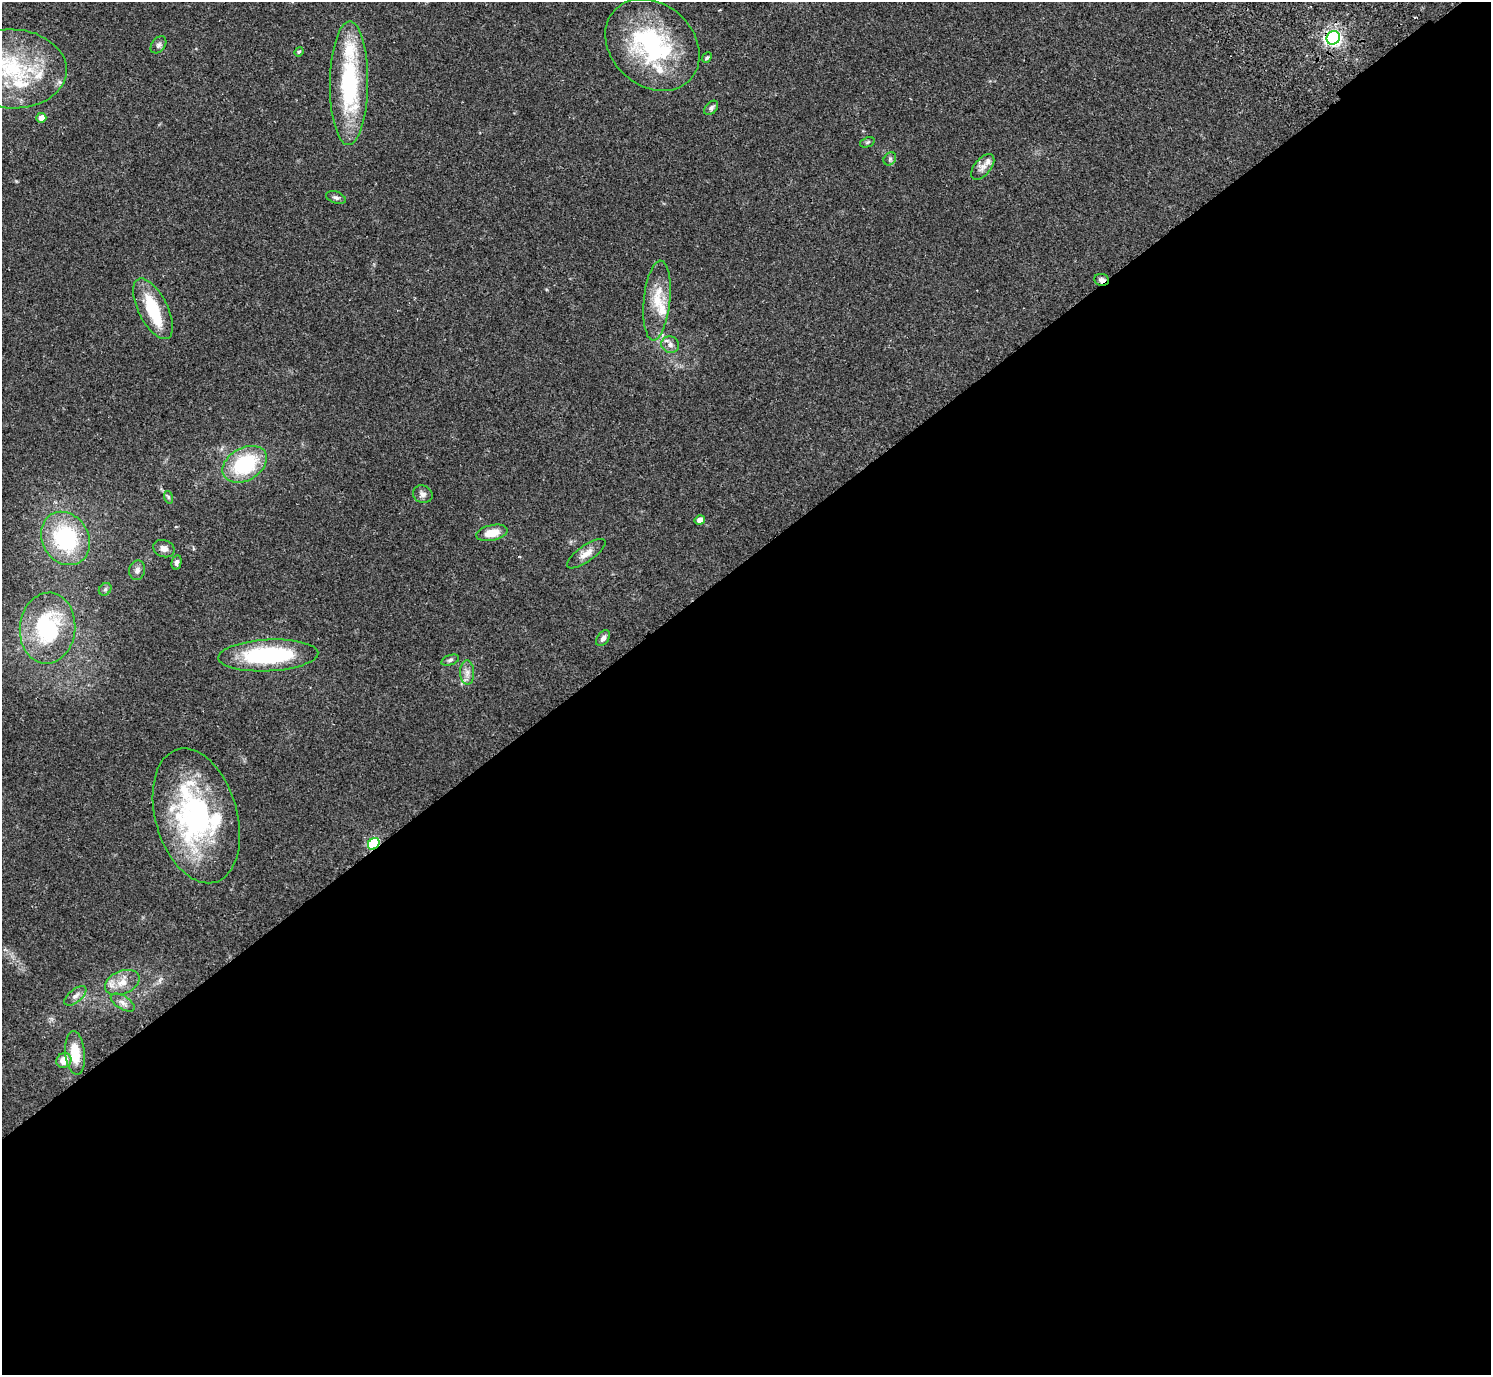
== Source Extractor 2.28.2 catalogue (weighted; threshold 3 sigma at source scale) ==
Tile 15 of 4 x 4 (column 3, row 4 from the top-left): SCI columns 3024-4512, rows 202-1574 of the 6050 x 6033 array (HDU 1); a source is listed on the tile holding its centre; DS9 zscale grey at full resolution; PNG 1493 x 1377 px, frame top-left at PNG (2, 2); each listed source drawn as its Kron ellipse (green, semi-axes under 4 px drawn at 4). Shown black and unused: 59% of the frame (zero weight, under 2 of 3 exposures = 3% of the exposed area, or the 3 px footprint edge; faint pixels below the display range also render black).
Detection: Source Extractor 2.28.2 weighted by HDU 2 'WHT'; one run over the whole footprint, this tile lists its part. Background 0.108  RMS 0.0067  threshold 0.03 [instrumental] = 3 sigma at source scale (4.5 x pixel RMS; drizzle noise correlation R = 1.50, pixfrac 1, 0.05/0.05 arcsec/px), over >= 5 px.
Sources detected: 51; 1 inside a brighter object's white glare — neither listed nor drawn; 10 inside a brighter listed object's ellipse — not listed separately; the other 40 listed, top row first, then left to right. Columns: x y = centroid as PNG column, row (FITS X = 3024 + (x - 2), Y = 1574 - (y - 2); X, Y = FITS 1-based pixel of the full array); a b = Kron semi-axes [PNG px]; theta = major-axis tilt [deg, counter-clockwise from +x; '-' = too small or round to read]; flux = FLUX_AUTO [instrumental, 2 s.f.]
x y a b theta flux
1333 38 7 6 - 240
158 45 9 6 51 2
652 45 51 41 -42 87
299 52 5 4 - 0.81
707 58 6 4 49 0.99
12 69 54 39 -2 75
349 83 62 19 89 73
711 108 8 5 47 1.8
41 118 5 5 - 5.5
867 142 7 4 20 1.1
890 159 7 5 48 1.5
983 167 15 8 51 4.5
336 198 10 6 -18 1.9
1102 280 8 6 -8 2.3
657 300 40 13 84 18
153 309 33 14 -63 31
670 345 9 8 - 3.1
245 464 24 16 30 49
423 494 10 8 -24 2.9
168 497 6 4 -72 0.94
700 520 5 4 - 4
492 533 15 8 12 10
65 538 28 23 -58 65
164 549 11 8 -22 3.4
586 554 23 8 35 5.8
176 562 7 5 76 1.9
137 570 10 8 78 2.5
105 589 7 5 45 1.3
47 628 35 27 84 64
603 638 9 5 56 2.7
268 655 50 16 3 72
450 660 9 5 19 1.5
467 673 12 7 -89 3.9
196 816 69 41 -74 130
374 844 6 5 - 79
122 982 18 11 22 8.4
75 996 13 6 40 3
123 1002 13 6 -31 3.2
75 1053 22 10 -84 14
64 1060 8 7 - 8.5
Overlapping masked pixels (flux is a lower limit): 3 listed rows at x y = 1333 38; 1102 280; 374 844
Isophote crosses this tile's border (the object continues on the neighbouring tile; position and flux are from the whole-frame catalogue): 1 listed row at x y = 12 69